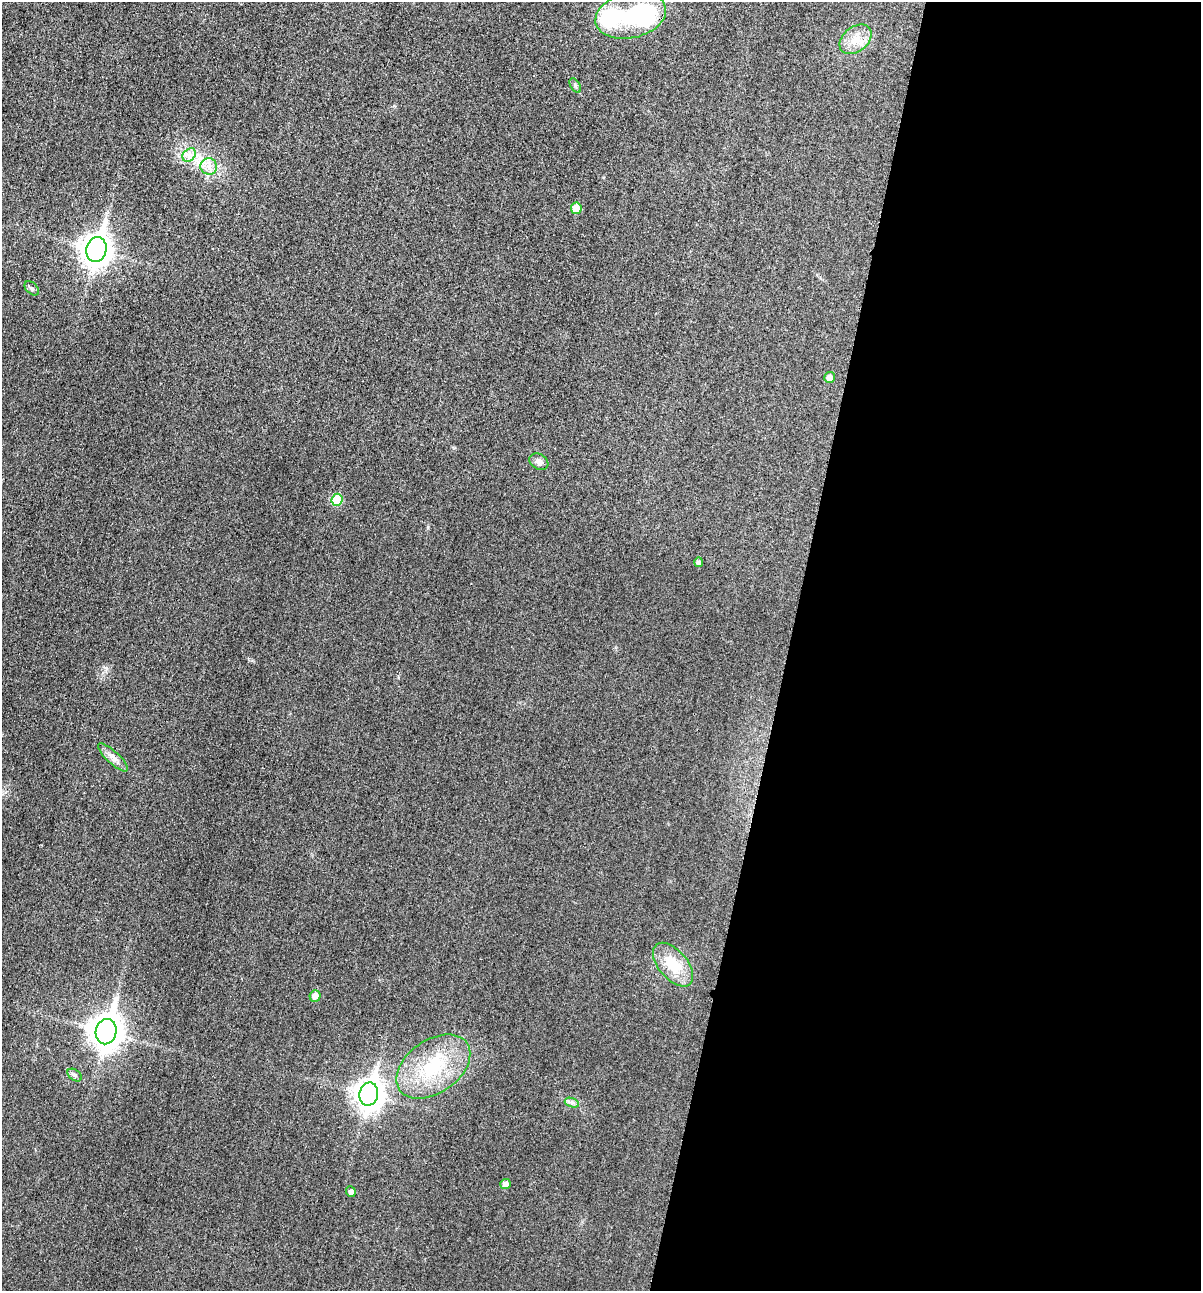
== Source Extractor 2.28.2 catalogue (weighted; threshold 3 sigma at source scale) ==
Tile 12 of 4 x 4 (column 4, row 3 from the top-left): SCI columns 3742-4940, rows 1308-2596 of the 5206 x 5195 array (HDU 1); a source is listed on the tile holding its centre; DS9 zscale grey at full resolution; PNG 1203 x 1293 px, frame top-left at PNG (2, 2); each listed source drawn as its Kron ellipse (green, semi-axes under 4 px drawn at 4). Shown black and unused: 34% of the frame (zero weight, under 3 of 4 exposures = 2% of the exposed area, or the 3 px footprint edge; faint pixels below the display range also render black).
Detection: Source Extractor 2.28.2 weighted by HDU 2 'WHT'; one run over the whole footprint, this tile lists its part. Background 0.0289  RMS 0.0059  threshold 0.0264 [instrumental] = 3 sigma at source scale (4.5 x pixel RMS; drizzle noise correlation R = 1.50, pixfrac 1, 0.05/0.05 arcsec/px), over >= 5 px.
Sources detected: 25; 2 inside a brighter object's white glare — neither listed nor drawn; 1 inside a brighter listed object's ellipse — not listed separately; the other 22 listed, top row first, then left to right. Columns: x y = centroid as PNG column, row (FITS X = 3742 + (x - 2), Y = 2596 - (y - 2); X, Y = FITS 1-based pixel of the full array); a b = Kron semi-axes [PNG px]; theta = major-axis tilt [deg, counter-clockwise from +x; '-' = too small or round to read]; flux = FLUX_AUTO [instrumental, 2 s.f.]
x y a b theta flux
631 15 36 23 13 36
856 39 18 12 38 9
575 85 8 4 -59 1.2
189 155 7 5 46 2.5
209 166 8 8 - 3.7
576 208 6 5 - 9.9
96 249 12 10 78 730
32 288 8 5 -43 1.3
829 377 5 5 - 3.6
539 462 10 7 -31 3
337 500 6 5 - 20
698 562 5 4 - 1.9
113 757 19 6 -43 3.9
673 965 26 14 -49 17
315 996 5 5 - 5.7
106 1032 13 10 78 890
433 1066 41 26 35 41
75 1075 8 5 -37 1.3
369 1094 11 9 78 630
572 1103 7 4 -19 1.5
505 1184 5 5 - 3.8
351 1192 5 4 - 2.4
Unlisted compact peaks at least as high as the median listed source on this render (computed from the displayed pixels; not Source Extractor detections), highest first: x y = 428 527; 106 668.